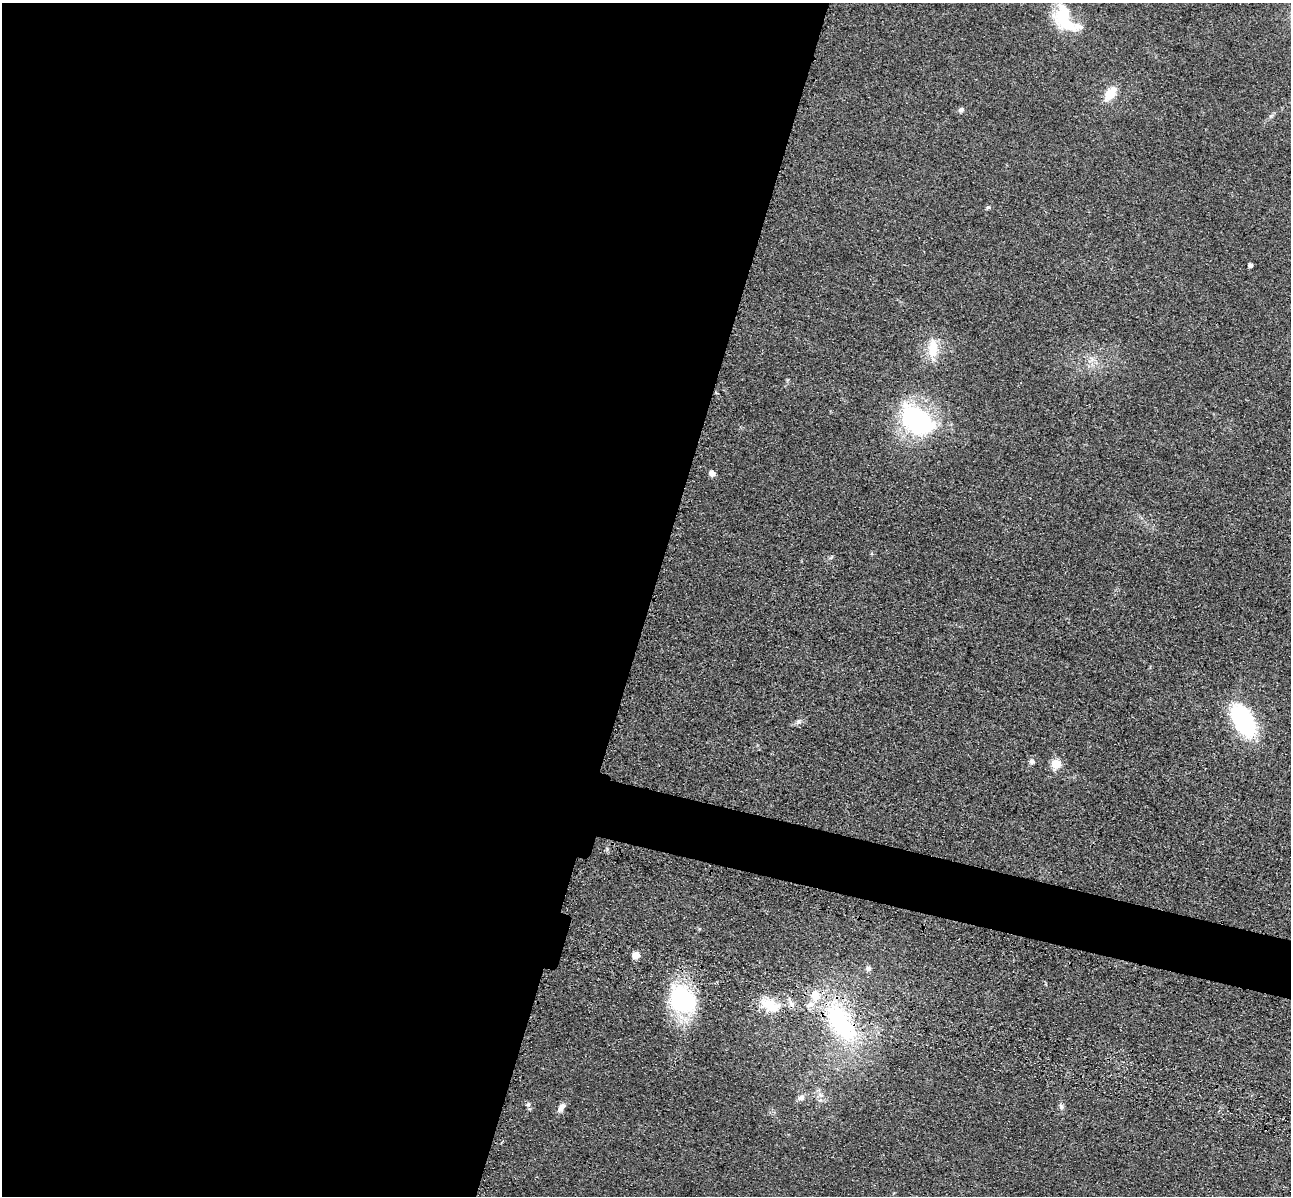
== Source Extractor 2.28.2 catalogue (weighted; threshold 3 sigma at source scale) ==
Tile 5 of 4 x 4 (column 1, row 2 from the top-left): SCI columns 173-1461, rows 2786-3979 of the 5350 x 5365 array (HDU 1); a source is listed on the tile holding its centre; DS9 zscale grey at full resolution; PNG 1293 x 1198 px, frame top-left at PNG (2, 3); no overlay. Shown black and unused: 53% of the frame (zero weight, under 3 of 4 exposures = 9% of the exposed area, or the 3 px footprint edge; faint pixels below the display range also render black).
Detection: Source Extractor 2.28.2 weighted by HDU 2 'WHT'; one run over the whole footprint, this tile lists its part. Background 0.0485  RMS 0.0084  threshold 0.0377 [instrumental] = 3 sigma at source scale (4.5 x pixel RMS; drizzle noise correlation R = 1.50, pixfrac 1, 0.05/0.05 arcsec/px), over >= 5 px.
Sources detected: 25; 4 inside a brighter listed object's ellipse — not listed separately; the other 21 listed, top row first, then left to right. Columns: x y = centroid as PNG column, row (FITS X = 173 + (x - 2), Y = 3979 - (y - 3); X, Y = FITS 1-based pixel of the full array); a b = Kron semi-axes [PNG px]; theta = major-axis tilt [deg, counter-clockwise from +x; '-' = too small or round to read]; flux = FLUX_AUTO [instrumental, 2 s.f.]
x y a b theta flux
1064 19 38 20 -43 37
1110 94 19 10 54 14
961 110 6 5 - 2.3
988 208 6 4 43 1.1
1250 265 4 4 - 2.8
933 348 27 13 87 18
917 420 39 24 -36 120
712 473 6 6 - 4
1244 720 36 18 -58 93
798 721 7 5 60 1.9
1032 761 8 7 - 2.5
1056 763 5 5 - 35
636 955 5 5 - 12
868 969 7 7 - 2.8
682 1000 23 21 -36 110
771 1006 29 16 -27 23
840 1023 67 28 -57 110
801 1098 9 7 38 3.6
528 1104 7 5 60 1.6
561 1107 12 7 56 4.9
1061 1107 7 6 - 2.4
Overlapping masked pixels (flux is a lower limit): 1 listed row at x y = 840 1023